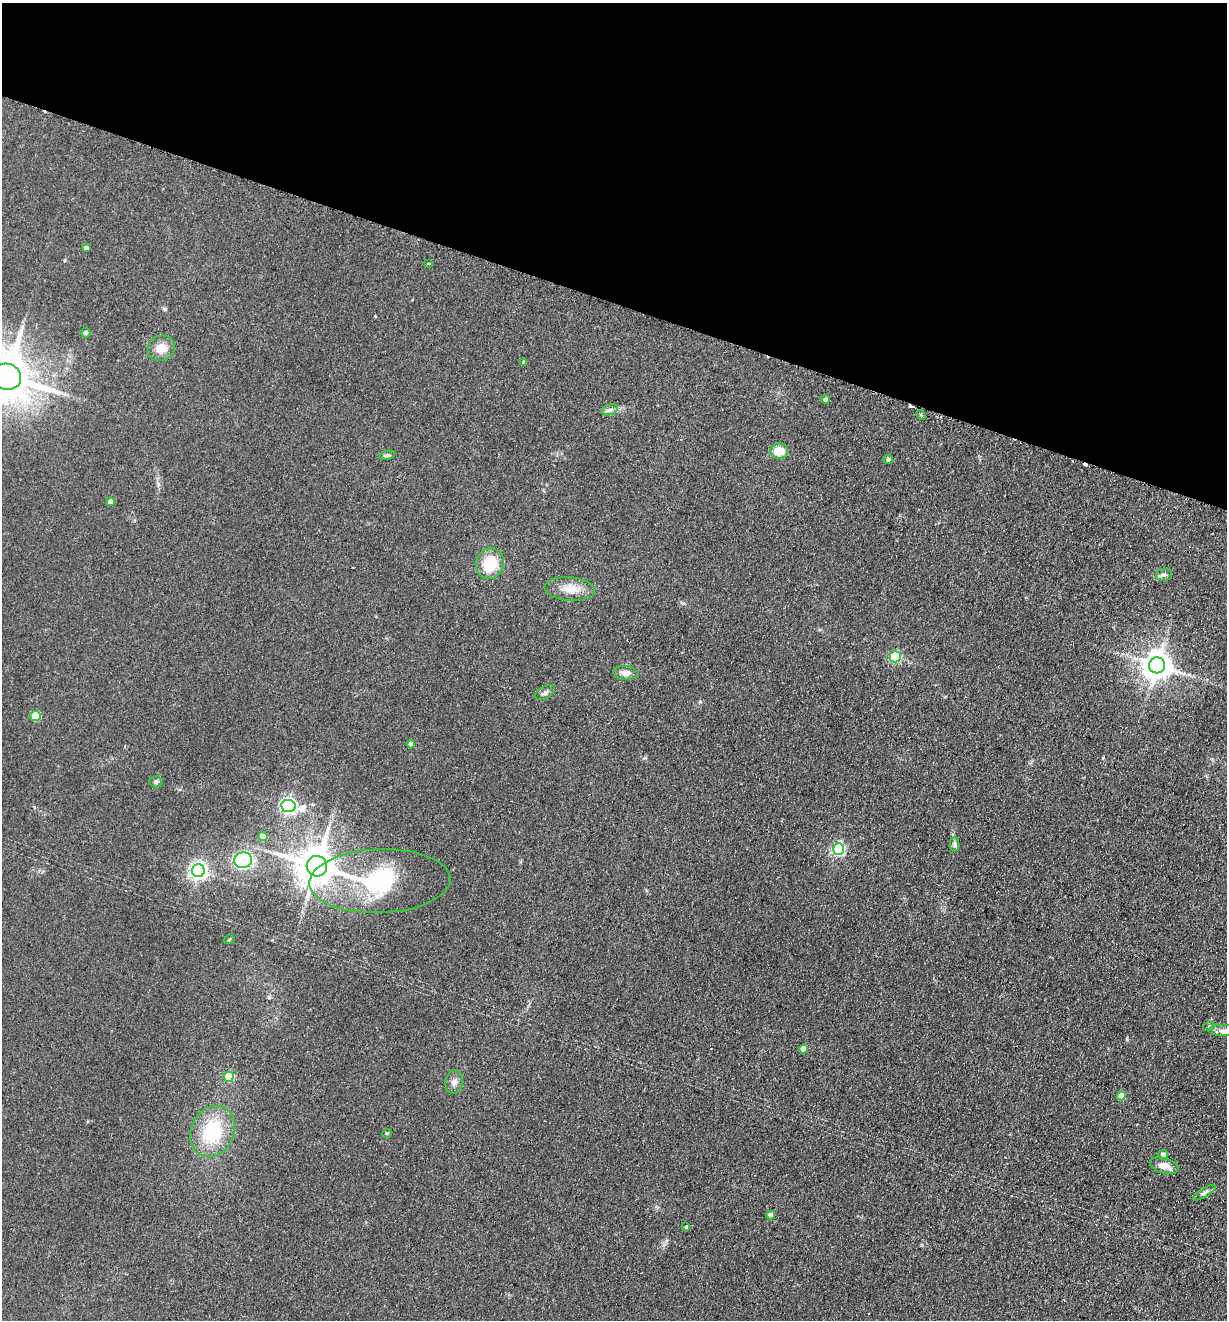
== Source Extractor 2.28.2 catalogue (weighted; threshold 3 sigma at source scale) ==
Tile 2 of 4 x 4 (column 2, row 1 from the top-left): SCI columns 1539-2763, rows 3973-5290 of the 5401 x 5311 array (HDU 1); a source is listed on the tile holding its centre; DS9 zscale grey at full resolution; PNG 1229 x 1322 px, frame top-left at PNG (2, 3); each listed source drawn as its Kron ellipse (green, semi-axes under 4 px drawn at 4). Shown black and unused: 23% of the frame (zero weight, under 2 of 3 exposures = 3% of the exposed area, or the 3 px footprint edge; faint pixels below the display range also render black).
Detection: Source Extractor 2.28.2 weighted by HDU 2 'WHT'; one run over the whole footprint, this tile lists its part. Background 0.121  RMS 0.011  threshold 0.0499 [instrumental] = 3 sigma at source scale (4.5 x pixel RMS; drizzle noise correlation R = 1.50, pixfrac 1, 0.05/0.05 arcsec/px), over >= 5 px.
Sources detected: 48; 3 cosmic-ray / hot-pixel residue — neither listed nor drawn; the other 45 listed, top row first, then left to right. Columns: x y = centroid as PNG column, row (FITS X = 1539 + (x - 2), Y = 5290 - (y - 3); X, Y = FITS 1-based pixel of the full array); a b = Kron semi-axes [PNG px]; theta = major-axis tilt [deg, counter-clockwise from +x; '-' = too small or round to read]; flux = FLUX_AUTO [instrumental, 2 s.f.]
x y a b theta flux
86 248 4 4 - 3.6
428 263 3 3 - 1.8
86 333 5 4 - 2.2
161 348 14 12 20 13
523 362 4 3 - 1.7
7 377 14 13 - 5100
825 399 4 4 - 2.3
610 410 8 5 19 3.3
921 415 5 3 - 1.5
779 451 9 7 0 17
387 455 8 4 13 2.1
888 459 4 4 - 2.9
110 502 4 4 - 6.3
490 564 16 14 69 35
1164 575 8 6 9 3.1
570 589 25 12 -5 18
895 657 5 5 - 89
1157 665 8 8 - 1500
625 673 12 7 -7 7.2
545 693 11 6 29 3.4
35 716 5 5 - 43
411 744 4 4 - 6.5
156 782 7 6 - 2.7
288 806 7 6 - 340
263 837 4 4 - 17
954 844 7 4 90 2.4
839 849 6 5 - 160
243 860 9 8 - 87
317 866 10 10 - 3100
198 871 6 6 - 430
380 881 70 32 2 130
229 940 5 3 - 1.1
1209 1026 6 4 18 1.4
1223 1031 15 6 0 5.8
803 1049 4 4 - 9.7
229 1077 5 5 - 55
454 1082 12 9 80 5.6
1121 1096 4 4 - 14
213 1131 26 21 65 61
387 1133 5 3 - 0.99
1163 1155 5 4 - 5.1
1164 1166 15 7 -16 11
1204 1193 13 4 31 3.4
771 1215 4 4 - 7
686 1227 4 4 - 2.2
Isophote crosses this tile's border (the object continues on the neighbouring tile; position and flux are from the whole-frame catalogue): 2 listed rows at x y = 7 377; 1223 1031
Unlisted compact peaks at least as high as the median listed source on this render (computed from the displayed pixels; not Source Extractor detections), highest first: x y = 165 309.